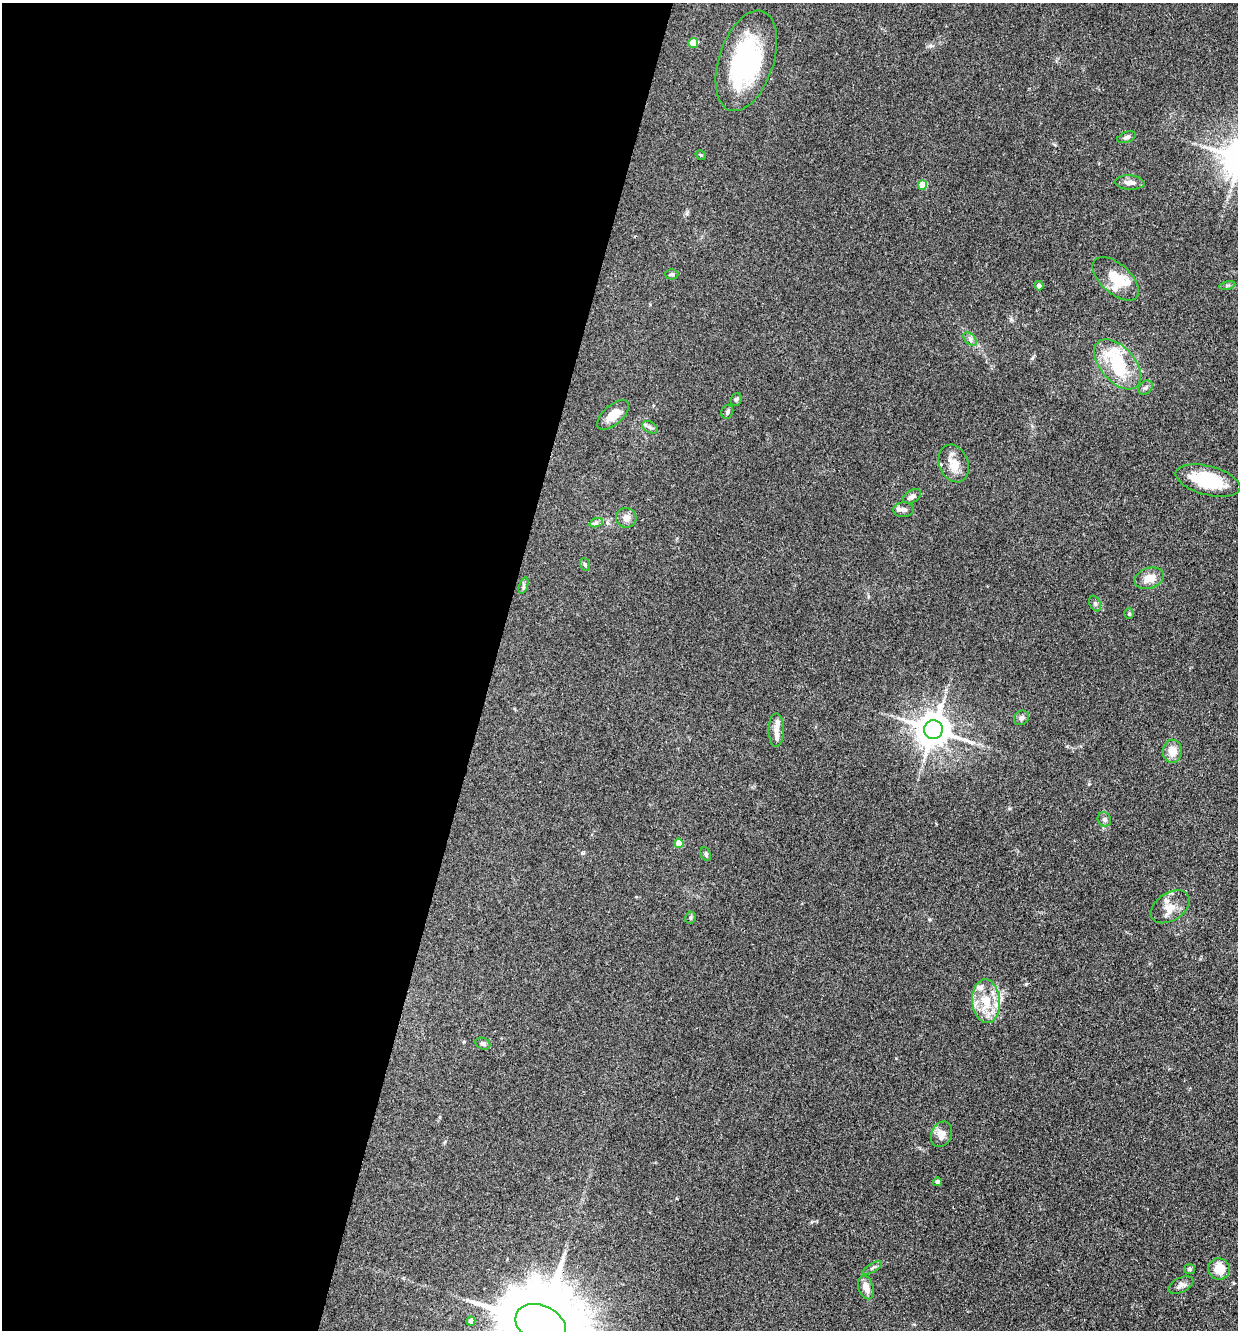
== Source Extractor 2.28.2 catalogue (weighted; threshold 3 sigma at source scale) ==
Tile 5 of 4 x 4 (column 1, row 2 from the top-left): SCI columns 261-1496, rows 2660-3987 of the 5334 x 5318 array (HDU 1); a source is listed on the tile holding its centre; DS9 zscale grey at full resolution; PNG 1240 x 1332 px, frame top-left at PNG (2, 3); each listed source drawn as its Kron ellipse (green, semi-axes under 4 px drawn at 4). Shown black and unused: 40% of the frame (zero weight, under 3 of 4 exposures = <1% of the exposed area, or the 3 px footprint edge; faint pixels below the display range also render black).
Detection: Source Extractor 2.28.2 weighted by HDU 2 'WHT'; one run over the whole footprint, this tile lists its part. Background 0.141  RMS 0.0069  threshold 0.0308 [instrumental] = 3 sigma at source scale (4.5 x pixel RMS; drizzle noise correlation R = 1.50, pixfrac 1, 0.05/0.05 arcsec/px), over >= 5 px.
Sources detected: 59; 2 inside a brighter object's white glare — neither listed nor drawn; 9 inside a brighter listed object's ellipse — not listed separately; the other 48 listed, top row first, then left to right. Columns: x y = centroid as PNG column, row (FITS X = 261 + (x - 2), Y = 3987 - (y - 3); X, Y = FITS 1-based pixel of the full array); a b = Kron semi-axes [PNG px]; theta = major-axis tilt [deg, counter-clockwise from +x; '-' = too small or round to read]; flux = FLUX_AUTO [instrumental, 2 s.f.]
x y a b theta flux
693 43 5 5 - 13
746 61 52 27 71 96
1127 137 10 5 20 1.7
701 155 6 3 -32 0.72
1130 182 15 7 -3 4.1
922 185 5 4 - 13
672 274 7 5 -1 1.2
1116 279 28 15 -42 16
1227 285 8 4 10 1.1
1039 286 4 4 - 3.1
970 339 8 5 -46 1.8
1118 364 30 17 -49 30
1145 388 8 6 44 2
736 399 7 5 67 1.2
727 412 7 5 69 1.5
613 415 19 9 41 9.7
650 427 8 5 -28 1.8
954 463 19 14 -67 10
1208 480 33 14 -15 30
912 496 10 6 32 3
904 510 10 7 3 2.8
626 518 10 10 - 4.5
596 523 7 4 18 1.4
585 564 6 5 - 1.2
1149 578 15 10 20 7.5
524 585 8 4 71 1.3
1095 603 8 5 -63 1.7
1129 614 5 4 - 0.84
1021 718 8 7 - 2.1
776 730 16 7 90 4.3
933 730 9 9 - 1400
1172 751 11 9 88 7.6
1104 820 7 6 - 1.7
679 843 5 4 - 8.5
706 854 7 5 -64 1.5
1170 907 21 14 33 9
690 917 6 5 - 1.1
986 1001 22 14 -85 17
483 1044 8 5 -24 1.8
942 1134 13 10 65 6.1
937 1182 4 4 - 1.6
872 1268 11 3 31 1.2
1189 1269 5 5 - 1.3
1219 1269 11 10 - 12
1181 1285 13 7 26 3.2
866 1287 12 7 -73 5.5
471 1321 4 4 - 4.7
541 1324 26 18 -24 12000
Overlapping masked pixels (flux is a lower limit): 1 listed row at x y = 541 1324
Isophote crosses this tile's border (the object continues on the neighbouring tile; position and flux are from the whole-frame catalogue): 1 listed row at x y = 541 1324
Unlisted compact peaks at least as high as the median listed source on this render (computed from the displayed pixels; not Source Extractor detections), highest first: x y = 1026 984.